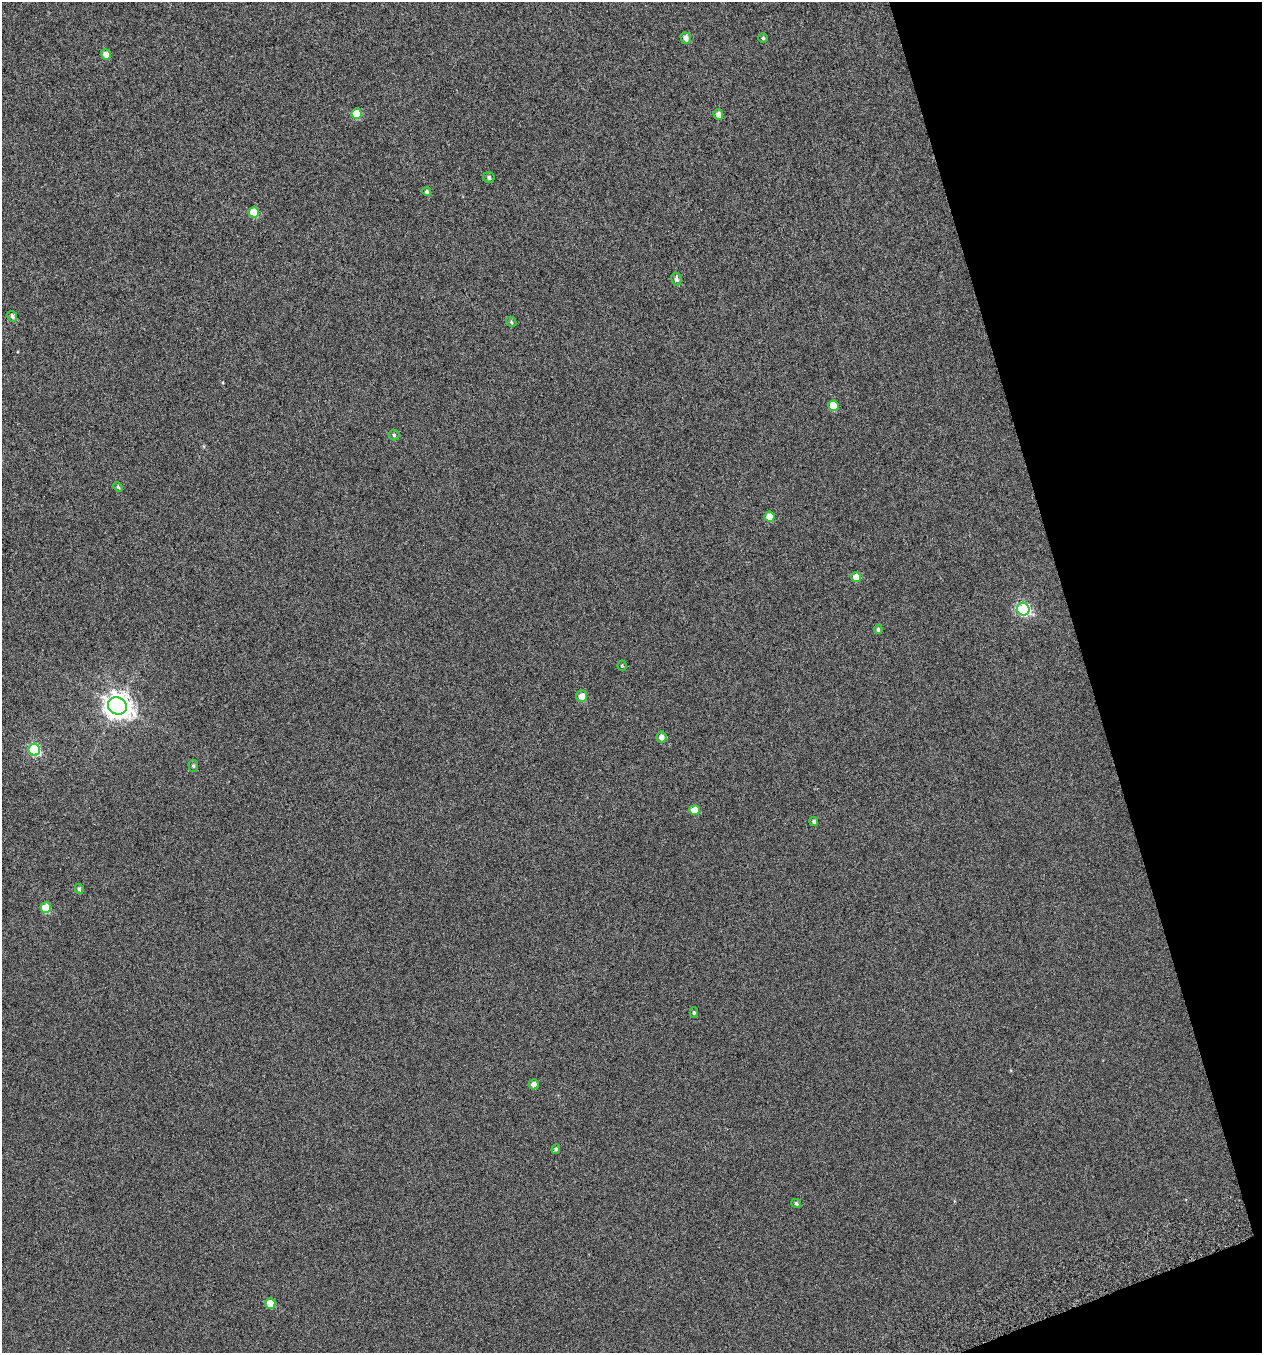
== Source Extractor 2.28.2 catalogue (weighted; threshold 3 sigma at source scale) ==
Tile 12 of 4 x 4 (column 4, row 3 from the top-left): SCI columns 3871-5130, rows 1402-2752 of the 5271 x 5511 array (HDU 1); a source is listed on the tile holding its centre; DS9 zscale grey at full resolution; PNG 1264 x 1355 px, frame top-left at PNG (2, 2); each listed source drawn as its Kron ellipse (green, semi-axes under 4 px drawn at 4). Shown black and unused: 15% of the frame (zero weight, under 4 of 7 exposures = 3% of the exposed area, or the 3 px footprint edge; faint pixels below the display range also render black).
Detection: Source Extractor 2.28.2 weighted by HDU 2 'WHT'; one run over the whole footprint, this tile lists its part. Background -1.89e-04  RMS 0.0033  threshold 0.0137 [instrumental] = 3 sigma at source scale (4.09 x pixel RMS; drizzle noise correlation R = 1.36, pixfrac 0.8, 0.0396/0.0396 arcsec/px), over >= 5 px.
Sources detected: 33; all 33 listed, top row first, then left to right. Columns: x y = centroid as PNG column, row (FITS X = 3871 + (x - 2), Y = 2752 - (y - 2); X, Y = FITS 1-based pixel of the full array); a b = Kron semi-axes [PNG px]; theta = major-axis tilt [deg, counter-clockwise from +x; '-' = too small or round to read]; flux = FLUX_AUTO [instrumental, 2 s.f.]
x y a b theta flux
686 38 6 5 - 1.3
763 38 5 4 - 0.42
106 55 5 5 - 2.2
357 114 5 5 - 7.3
718 114 5 4 - 1.3
489 178 6 5 - 0.74
427 191 4 4 - 0.58
254 212 5 5 - 6.9
676 279 6 5 - 0.8
12 316 5 4 - 0.79
511 322 6 4 -48 0.41
833 406 5 5 - 5.5
394 435 5 5 - 0.5
118 487 5 4 - 0.39
769 517 5 5 - 3.8
856 577 5 5 - 3.5
1023 609 6 6 - 38
878 630 4 4 - 0.58
622 666 5 4 - 0.39
582 696 6 5 - 2.8
117 706 9 8 - 300
661 737 5 5 - 1.6
34 750 6 5 - 24
193 766 6 4 -86 0.5
694 810 5 5 - 3.8
814 822 4 4 - 0.59
79 889 5 4 - 0.63
46 908 5 5 - 8.5
694 1013 5 4 - 0.52
534 1084 5 5 - 1.2
556 1149 5 4 - 0.59
796 1203 5 4 - 0.54
270 1303 5 5 - 6